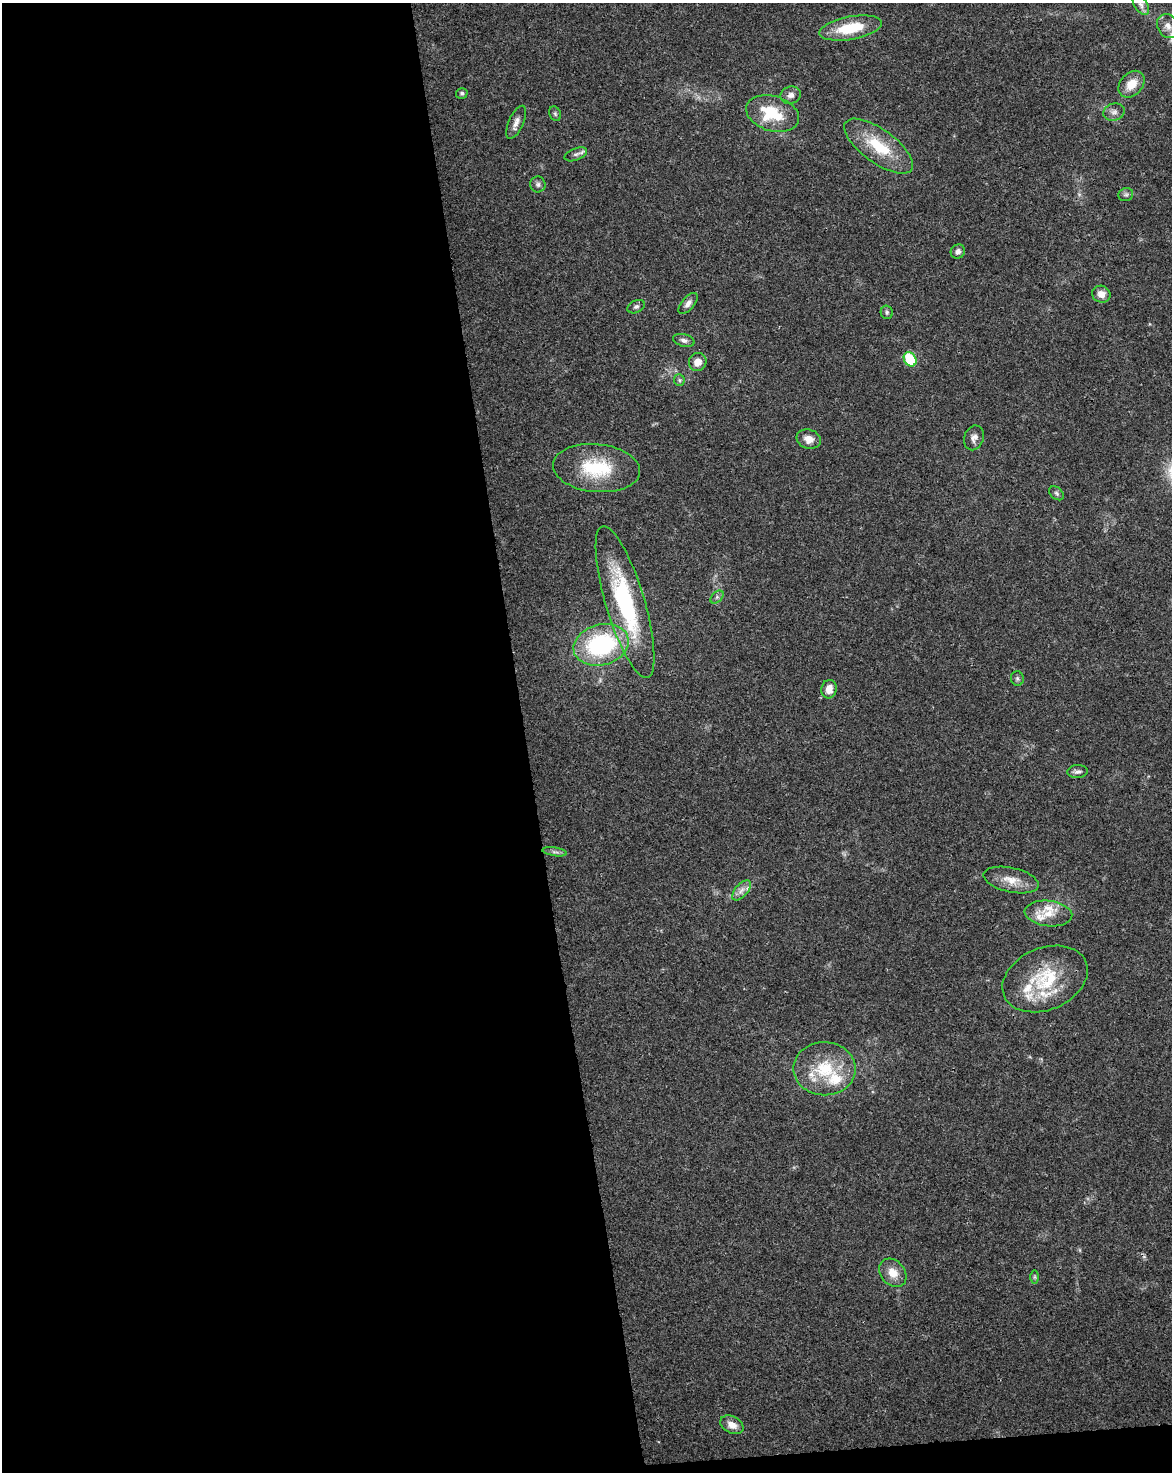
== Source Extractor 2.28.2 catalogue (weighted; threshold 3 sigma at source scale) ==
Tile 9 of 4 x 3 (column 1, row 3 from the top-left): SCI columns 56-1225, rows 68-1537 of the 4791 x 4502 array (HDU 1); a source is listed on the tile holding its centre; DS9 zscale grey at full resolution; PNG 1174 x 1474 px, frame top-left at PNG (2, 3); each listed source drawn as its Kron ellipse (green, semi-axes under 4 px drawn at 4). Shown black and unused: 46% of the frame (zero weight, under 3 of 4 exposures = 5% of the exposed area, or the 3 px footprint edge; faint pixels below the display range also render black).
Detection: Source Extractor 2.28.2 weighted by HDU 2 'WHT'; one run over the whole footprint, this tile lists its part. Background 0.0306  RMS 0.0036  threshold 0.0162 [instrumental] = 3 sigma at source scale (4.5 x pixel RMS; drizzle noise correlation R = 1.50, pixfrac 1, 0.0396/0.0396 arcsec/px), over >= 5 px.
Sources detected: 50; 8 inside a brighter listed object's ellipse — not listed separately; the other 42 listed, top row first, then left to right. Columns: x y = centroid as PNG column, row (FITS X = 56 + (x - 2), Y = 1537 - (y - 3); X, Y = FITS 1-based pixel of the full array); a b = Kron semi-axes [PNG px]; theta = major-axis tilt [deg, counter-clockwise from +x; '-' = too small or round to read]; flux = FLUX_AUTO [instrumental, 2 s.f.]
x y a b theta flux
1141 5 11 6 -58 1.8
1168 26 12 10 -62 2.9
851 28 32 11 10 15
1132 84 15 11 47 5.5
462 93 6 5 - 0.66
791 95 10 8 21 1.9
1114 112 11 8 18 1.7
555 114 7 5 -69 0.78
773 114 27 17 -17 15
516 122 18 7 66 2.3
879 146 40 16 -36 15
576 154 12 6 21 1.2
538 184 8 7 - 1.1
1126 195 7 6 - 0.88
958 252 7 6 - 1.4
1101 294 9 8 - 2.9
688 303 12 6 49 1.5
636 307 9 6 24 0.92
887 312 7 6 - 0.72
684 340 11 6 -15 1.3
910 359 7 6 - 15
698 362 9 8 - 3.4
679 380 6 5 - 0.62
974 438 13 9 70 2
809 439 12 9 -18 3.2
596 468 44 24 -5 21
1057 493 8 5 -42 0.82
717 597 8 5 45 0.82
625 602 79 19 -73 44
601 645 28 20 15 44
1017 678 7 6 - 0.84
829 689 9 7 80 3.5
1077 772 10 6 3 1.2
555 852 12 3 -9 1.1
1011 880 28 12 -12 5.6
741 890 12 6 49 2.1
1048 914 24 12 -6 6
1045 979 44 31 23 23
825 1069 31 26 0 17
893 1273 15 12 -49 4.7
1035 1277 7 4 -90 0.58
732 1425 12 8 -28 3.4